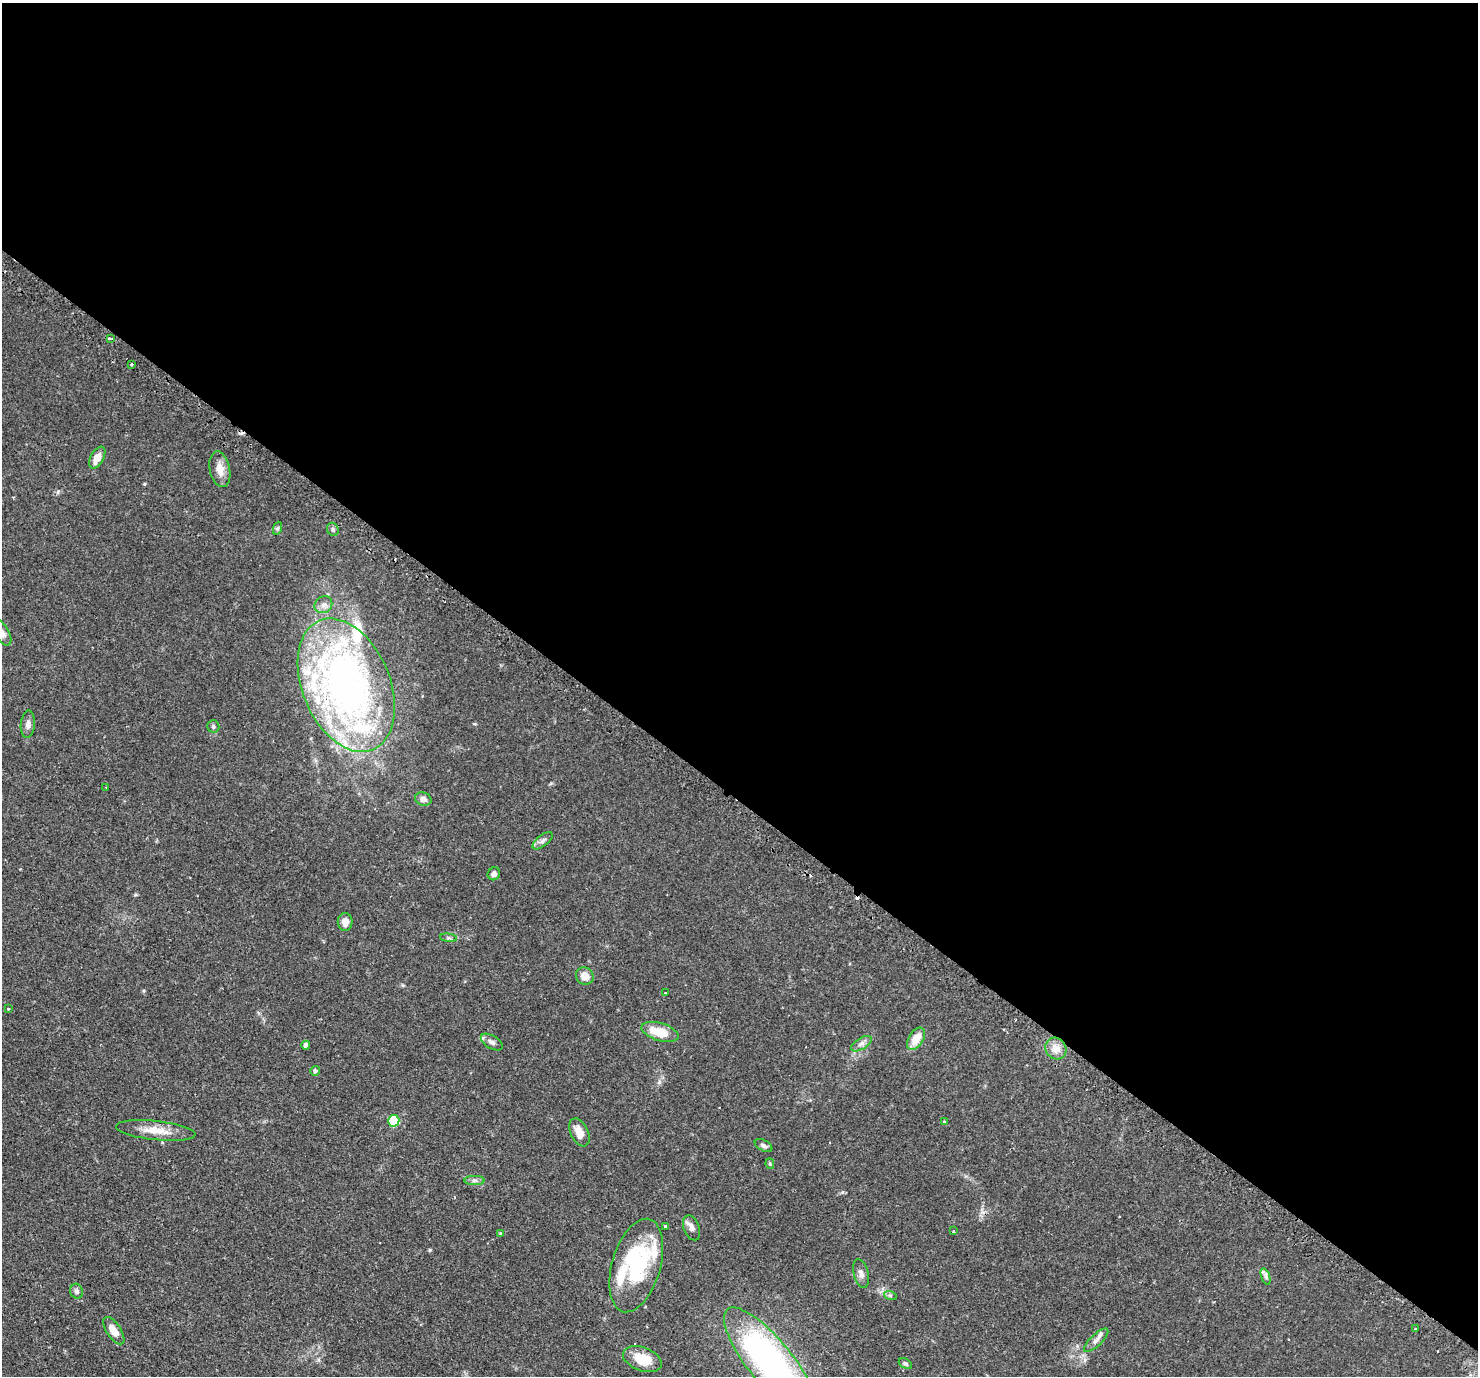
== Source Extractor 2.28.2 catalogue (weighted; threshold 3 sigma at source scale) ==
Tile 3 of 4 x 4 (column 3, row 1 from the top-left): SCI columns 2999-4474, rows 4448-5821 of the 5999 x 6005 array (HDU 1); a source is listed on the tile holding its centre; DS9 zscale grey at full resolution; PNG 1480 x 1378 px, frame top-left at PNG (2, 3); each listed source drawn as its Kron ellipse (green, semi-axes under 4 px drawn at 4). Shown black and unused: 58% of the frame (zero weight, under 2 of 3 exposures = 4% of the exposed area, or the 3 px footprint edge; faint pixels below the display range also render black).
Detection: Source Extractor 2.28.2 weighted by HDU 2 'WHT'; one run over the whole footprint, this tile lists its part. Background 0.109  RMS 0.0066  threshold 0.0297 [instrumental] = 3 sigma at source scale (4.5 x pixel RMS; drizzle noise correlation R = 1.50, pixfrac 1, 0.05/0.05 arcsec/px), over >= 5 px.
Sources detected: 59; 1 inside a brighter object's white glare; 1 cosmic-ray / hot-pixel residue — neither listed nor drawn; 8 inside a brighter listed object's ellipse — not listed separately; the other 49 listed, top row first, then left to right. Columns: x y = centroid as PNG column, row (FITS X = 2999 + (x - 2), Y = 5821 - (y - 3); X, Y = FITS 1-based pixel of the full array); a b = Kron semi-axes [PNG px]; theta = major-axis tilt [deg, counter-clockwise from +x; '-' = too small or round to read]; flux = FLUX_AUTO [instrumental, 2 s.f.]
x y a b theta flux
110 338 4 3 - 2.5
131 364 3 3 - 2.3
97 458 12 6 61 6.6
220 469 18 10 -78 7
278 528 6 4 70 0.97
333 529 7 5 -59 1.6
323 605 9 8 - 3.3
2 633 14 7 -60 3.2
346 685 70 44 -67 310
28 724 14 7 85 3.2
213 726 6 6 - 1.4
106 787 2 2 - 0.57
423 799 8 6 -16 3.2
543 841 12 5 38 2.3
494 874 6 6 - 2.2
345 922 9 7 89 5
448 938 8 3 -6 1.1
585 976 9 8 - 6.4
665 993 3 3 - 0.63
8 1009 3 3 - 0.58
660 1032 19 8 -16 16
916 1039 12 7 57 9.8
492 1042 12 6 -31 2.6
861 1044 12 5 31 2.6
306 1045 4 4 - 2.3
1056 1048 11 10 - 6.8
315 1071 5 4 - 1.7
394 1121 6 5 - 42
944 1122 4 3 - 2.2
156 1130 40 9 -6 11
579 1132 15 8 -64 7.6
763 1146 9 5 -28 2
770 1164 5 4 - 0.7
474 1180 10 4 0 1.8
665 1226 3 3 - 2
692 1228 13 8 -69 3.5
953 1231 3 3 - 0.56
500 1233 4 3 - 0.51
636 1266 48 24 74 54
861 1274 15 7 -77 3
1266 1277 9 4 -71 1.6
77 1291 7 6 - 2.1
890 1295 6 4 -19 1
1415 1329 2 2 - 0.66
114 1331 16 7 -56 7.3
1096 1340 16 6 44 2.8
642 1359 20 11 -20 16
771 1363 69 22 -51 210
905 1364 7 4 -30 1.2
Isophote crosses this tile's border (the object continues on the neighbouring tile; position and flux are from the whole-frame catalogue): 2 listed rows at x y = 2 633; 771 1363